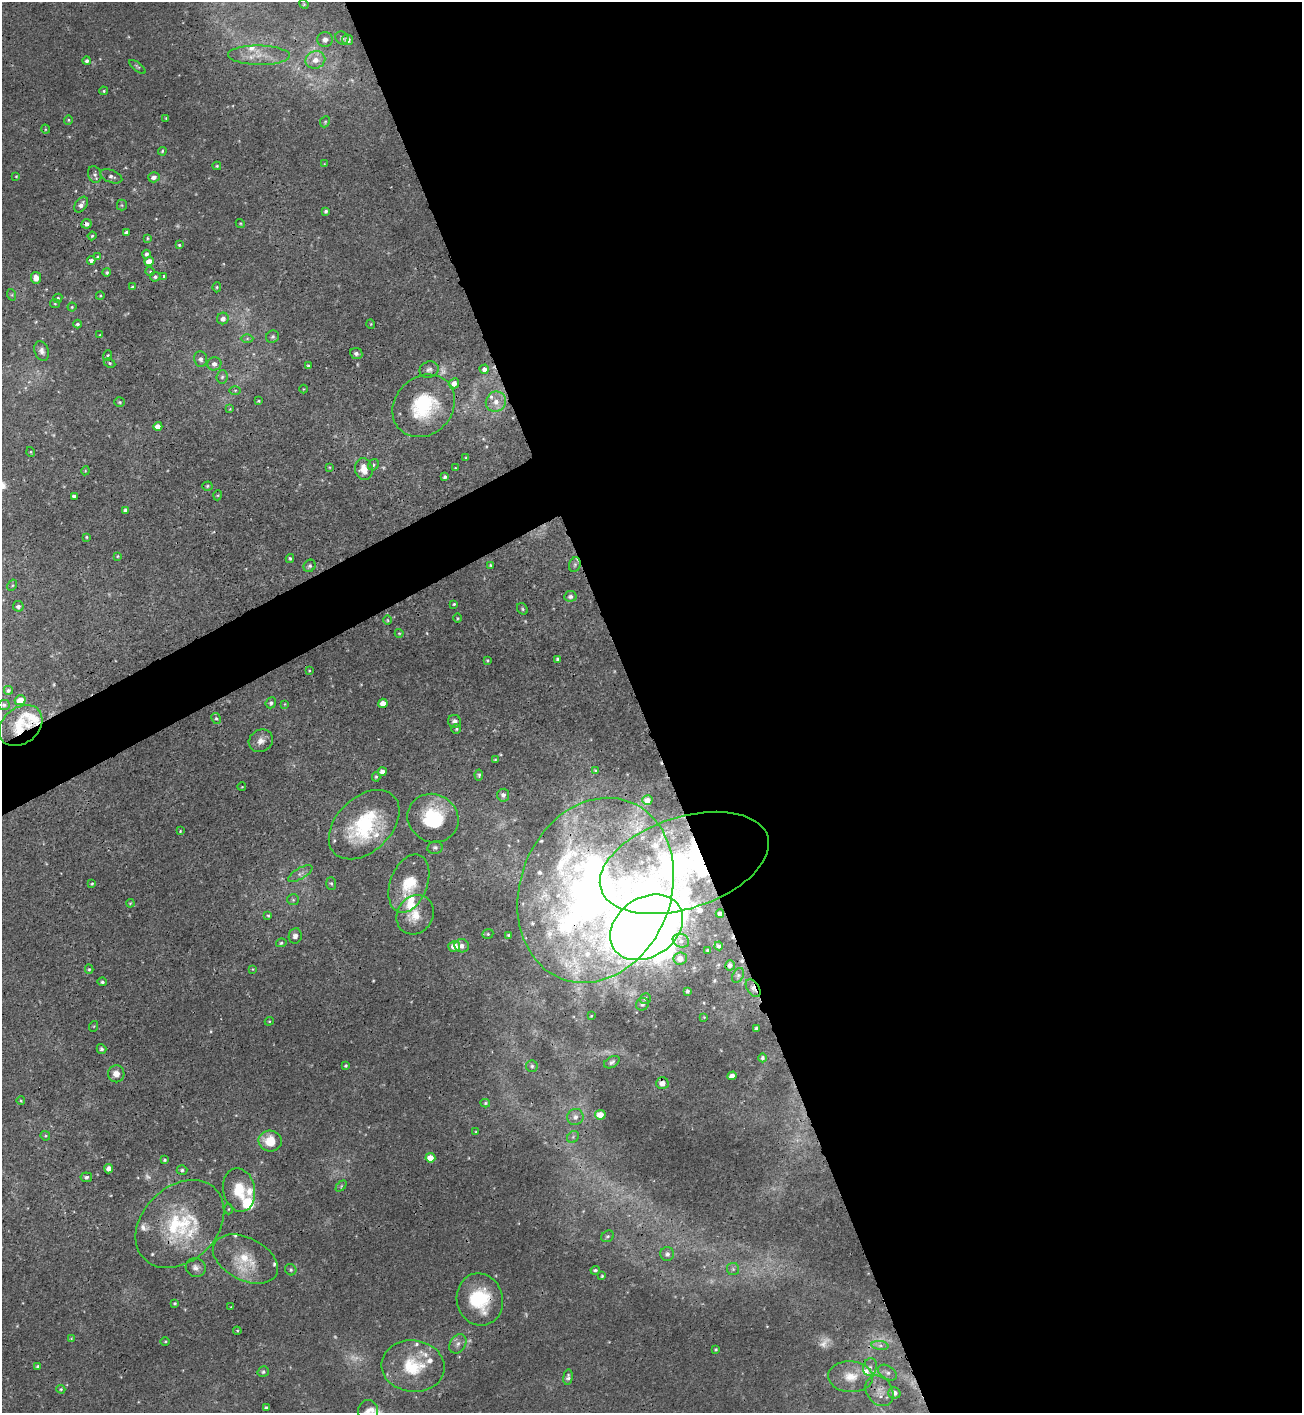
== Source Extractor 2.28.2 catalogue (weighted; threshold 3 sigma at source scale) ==
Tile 8 of 4 x 4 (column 4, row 2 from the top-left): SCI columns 4057-5356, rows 2833-4243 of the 5650 x 5664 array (HDU 1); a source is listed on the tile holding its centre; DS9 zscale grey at full resolution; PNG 1304 x 1415 px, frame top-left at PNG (2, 2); each listed source drawn as its Kron ellipse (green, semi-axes under 4 px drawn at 4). Shown black and unused: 53% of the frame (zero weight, under 3 of 4 exposures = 1% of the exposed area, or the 3 px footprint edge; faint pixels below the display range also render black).
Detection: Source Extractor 2.28.2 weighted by HDU 2 'WHT'; one run over the whole footprint, this tile lists its part. Background 0.00361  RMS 0.0025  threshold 0.0113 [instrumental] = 3 sigma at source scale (4.5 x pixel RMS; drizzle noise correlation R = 1.50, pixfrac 1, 0.05/0.05 arcsec/px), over >= 5 px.
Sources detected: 261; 20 too faint to see at this stretch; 2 cosmic-ray / hot-pixel residue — neither listed nor drawn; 27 inside a brighter listed object's ellipse — not listed separately; the other 212 listed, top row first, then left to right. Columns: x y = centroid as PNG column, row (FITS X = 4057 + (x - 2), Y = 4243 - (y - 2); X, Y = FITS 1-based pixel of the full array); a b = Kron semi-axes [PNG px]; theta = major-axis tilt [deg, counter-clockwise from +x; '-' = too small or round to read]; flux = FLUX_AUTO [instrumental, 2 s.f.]
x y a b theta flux
304 4 5 4 - 0.27
342 38 7 6 - 0.6
325 39 8 7 - 1.1
348 40 5 5 - 0.98
259 55 31 9 -1 4.4
315 60 10 8 21 2.3
87 61 4 3 - 0.62
137 67 10 4 -38 0.41
104 91 4 3 - 0.32
166 118 3 2 - 0.21
68 120 5 4 - 0.3
325 122 6 4 67 0.37
45 129 4 3 - 0.23
162 151 4 3 - 0.3
324 164 4 3 - 0.18
217 166 4 3 - 0.33
95 174 8 6 -68 0.84
16 176 3 2 - 0.22
111 176 11 6 -20 1.1
154 177 6 5 - 1.2
81 205 9 5 57 1.3
122 205 5 5 - 0.36
326 211 4 3 - 0.48
240 223 5 3 - 0.27
86 224 5 4 - 1
126 232 4 3 - 0.62
92 236 4 4 - 0.36
147 238 4 3 - 0.29
179 245 4 4 - 0.37
146 254 4 4 - 0.71
98 257 4 4 - 0.46
91 260 4 4 - 1
149 261 5 4 - 2.7
150 271 4 4 - 0.28
107 272 4 4 - 0.4
155 277 5 5 - 0.57
164 277 3 3 - 0.73
36 278 6 5 - 1.9
132 287 3 3 - 0.28
217 287 5 4 - 0.32
12 295 6 4 -72 0.31
100 296 4 3 - 0.25
58 298 5 4 - 0.46
55 304 5 4 - 0.32
72 307 4 4 - 0.3
223 319 6 5 - 1.4
77 324 4 4 - 0.56
371 324 5 3 - 0.22
100 335 3 3 - 0.23
272 337 7 6 - 0.54
247 338 6 4 1 0.42
42 351 10 7 -68 1.1
356 354 6 5 - 0.75
108 355 5 4 - 0.34
201 359 7 6 - 1
110 363 6 4 -27 0.41
214 364 7 6 - 1.2
308 366 4 3 - 0.39
484 369 5 4 - 0.99
429 370 10 8 20 0.92
222 377 6 5 - 0.55
454 383 5 5 - 1.8
303 389 4 3 - 0.18
235 390 5 4 - 0.32
259 401 3 2 - 0.26
120 402 5 4 - 0.4
496 402 10 9 - 2.3
424 406 34 28 45 18
230 409 3 3 - 0.2
158 426 4 4 - 1.9
31 452 5 3 - 0.25
466 458 3 3 - 0.24
373 465 6 5 - 0.6
329 467 4 4 - 0.22
455 468 3 3 - 0.32
364 469 11 9 -79 3.6
85 471 4 3 - 0.22
445 477 4 4 - 0.51
207 486 5 4 - 0.34
218 495 5 3 - 0.25
74 496 4 4 - 0.72
125 510 4 4 - 0.8
86 537 3 3 - 0.25
118 556 4 3 - 0.26
290 558 4 3 - 0.36
490 565 3 3 - 0.28
575 565 7 5 70 0.7
310 566 6 5 - 0.63
12 585 6 4 60 0.35
570 596 6 5 - 0.81
454 604 3 3 - 0.3
18 606 5 5 - 0.86
522 609 6 5 - 0.39
457 618 5 3 - 0.26
388 620 5 3 - 0.27
399 633 4 4 - 0.26
558 659 4 3 - 0.5
488 661 3 3 - 0.3
309 671 3 3 - 0.25
8 690 4 4 - 0.5
20 700 5 5 - 3.7
271 703 5 5 - 0.59
383 703 4 4 - 2.3
285 704 4 3 - 0.2
4 705 6 5 - 0.5
216 718 6 4 -61 0.45
454 721 6 6 - 1
21 726 24 18 40 6.3
456 729 5 4 - 0.39
261 741 12 10 32 2.1
495 760 4 4 - 0.29
595 770 4 3 - 0.28
382 772 4 4 - 1.5
479 775 5 4 - 0.48
376 777 5 4 - 0.39
242 787 4 3 - 0.21
503 795 6 6 - 0.97
647 800 5 5 - 1.8
433 818 26 24 -29 15
364 825 41 27 44 21
180 831 3 3 - 0.25
435 848 7 6 - 0.62
684 863 88 45 18 87
300 874 14 5 30 1.2
331 883 6 5 - 0.44
409 883 30 18 69 8.8
92 884 4 3 - 0.34
596 890 95 75 68 220
293 900 6 5 - 0.48
130 903 4 3 - 0.27
720 914 4 4 - 1.2
415 915 20 18 56 4.7
268 916 3 3 - 0.28
646 927 39 29 34 1400
488 934 6 4 21 0.34
508 935 4 3 - 0.33
295 936 8 6 82 1.2
681 941 8 6 -21 0.92
281 943 5 4 - 0.47
454 946 6 5 - 3.2
462 946 7 6 - 1.3
719 946 4 4 - 0.59
708 950 3 2 - 0.28
680 958 7 6 - 2
730 965 5 5 - 0.87
89 969 4 4 - 0.37
253 969 4 4 - 0.21
738 975 8 5 63 0.58
102 982 5 4 - 0.51
753 988 10 6 -56 1
687 991 3 3 - 0.49
645 998 6 5 - 0.53
642 1004 6 6 - 0.85
591 1016 3 3 - 0.26
704 1017 3 3 - 0.16
269 1021 4 4 - 0.27
94 1026 5 3 - 0.24
756 1028 4 3 - 0.57
101 1049 5 4 - 0.58
763 1058 4 4 - 0.49
612 1062 8 5 30 0.82
346 1066 3 3 - 0.36
532 1066 6 5 - 0.6
116 1074 8 8 - 1.9
732 1076 5 4 - 2.3
662 1083 6 6 - 1.8
21 1101 4 3 - 0.24
485 1103 5 4 - 0.36
600 1115 5 4 - 4
575 1117 8 8 - 1.4
476 1132 3 3 - 0.24
45 1136 5 4 - 0.32
573 1137 6 5 - 0.49
270 1141 11 10 - 6.1
430 1158 5 4 - 3.8
165 1160 4 3 - 0.37
109 1169 4 4 - 1.8
182 1170 5 4 - 0.49
86 1177 6 4 -7 0.67
341 1186 6 4 47 0.34
239 1190 22 16 -79 6.9
228 1209 5 3 - 0.28
180 1224 50 37 44 24
608 1236 7 5 29 0.48
667 1254 7 7 - 0.95
245 1259 35 21 -27 9.9
196 1267 10 9 - 1.4
733 1269 6 6 - 0.59
291 1270 6 5 - 0.44
595 1270 5 3 - 0.42
602 1276 3 3 - 0.34
480 1299 26 23 -76 14
175 1303 4 3 - 0.36
231 1307 2 2 - 0.17
237 1331 4 3 - 0.29
71 1339 3 3 - 0.2
165 1341 4 3 - 0.25
458 1344 10 7 56 1.3
880 1345 8 4 -7 0.75
716 1349 3 3 - 0.28
38 1366 3 3 - 0.48
413 1366 31 25 -7 12
870 1367 9 6 79 0.88
263 1372 6 5 - 0.5
887 1373 10 6 -31 0.96
568 1377 8 4 84 0.72
851 1377 22 15 -2 4.8
61 1389 5 4 - 0.3
879 1391 16 12 -55 2.7
894 1393 6 5 - 1.3
266 1408 4 3 - 0.49
368 1411 11 10 - 1.6
Overlapping masked pixels (flux is a lower limit): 13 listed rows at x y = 86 224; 424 406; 20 700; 21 726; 684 863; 596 890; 720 914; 646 927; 753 988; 662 1083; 180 1224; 245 1259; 480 1299
Isophote crosses this tile's border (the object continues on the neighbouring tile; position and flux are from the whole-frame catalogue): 1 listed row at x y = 368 1411